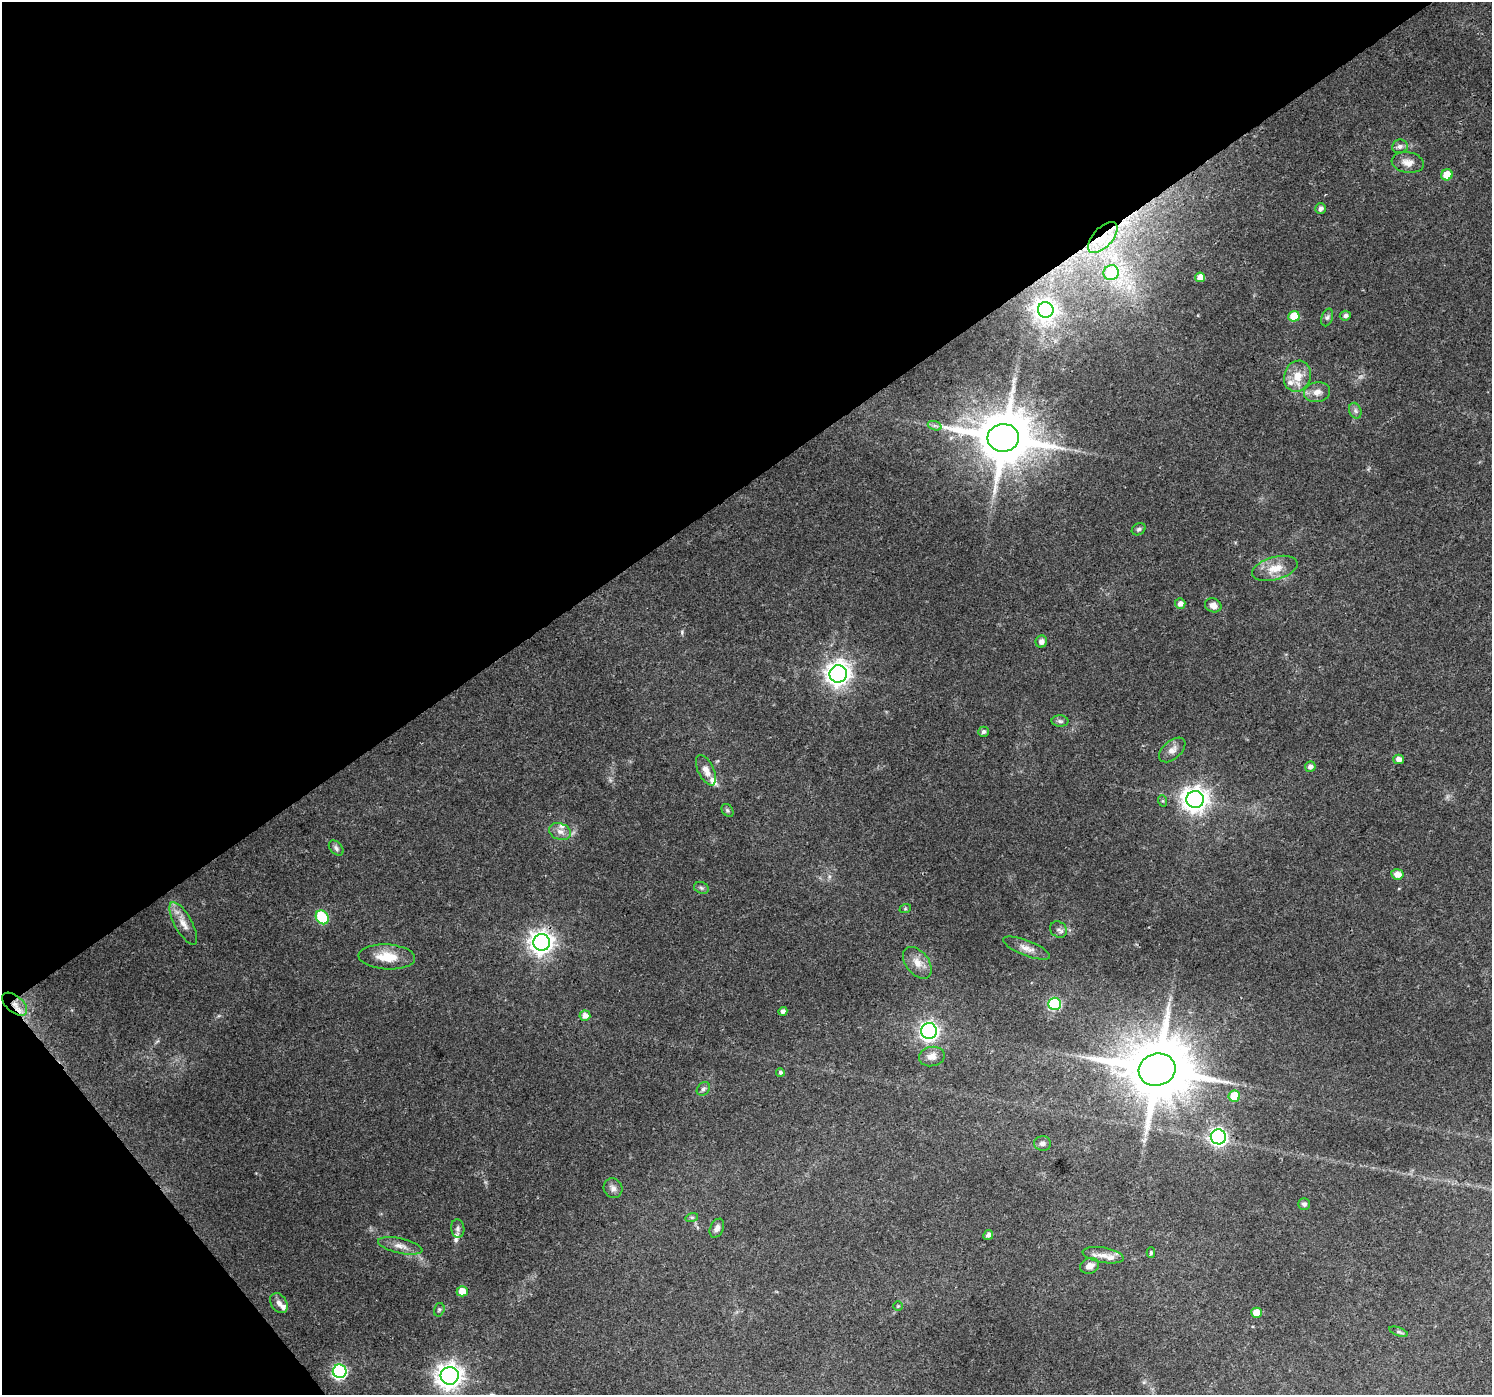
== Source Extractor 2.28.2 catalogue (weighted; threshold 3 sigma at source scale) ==
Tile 5 of 4 x 4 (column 1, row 2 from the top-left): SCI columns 5-1494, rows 2983-4375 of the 5964 x 5900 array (HDU 1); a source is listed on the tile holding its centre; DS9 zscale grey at full resolution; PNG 1494 x 1397 px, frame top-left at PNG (2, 2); each listed source drawn as its Kron ellipse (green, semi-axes under 4 px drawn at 4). Shown black and unused: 38% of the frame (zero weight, under 3 of 4 exposures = <1% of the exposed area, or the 3 px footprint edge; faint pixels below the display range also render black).
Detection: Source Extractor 2.28.2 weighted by HDU 2 'WHT'; one run over the whole footprint, this tile lists its part. Background 0.0882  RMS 0.0054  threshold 0.0245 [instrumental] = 3 sigma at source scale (4.5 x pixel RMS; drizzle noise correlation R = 1.50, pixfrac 1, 0.0396/0.0396 arcsec/px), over >= 5 px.
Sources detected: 80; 1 too faint to see at this stretch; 1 long thin detection or spike segment (spike, bleed or trail) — neither listed nor drawn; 5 inside a brighter listed object's ellipse — not listed separately; the other 73 listed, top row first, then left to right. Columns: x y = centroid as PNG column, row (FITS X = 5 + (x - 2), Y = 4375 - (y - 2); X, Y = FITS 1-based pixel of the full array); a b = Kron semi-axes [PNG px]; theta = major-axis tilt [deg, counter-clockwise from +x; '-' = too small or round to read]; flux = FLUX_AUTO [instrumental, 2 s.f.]
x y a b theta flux
1400 146 8 7 - 1.8
1408 162 16 10 -9 4.7
1447 175 6 5 - 9.1
1320 208 5 5 - 2
1103 237 19 9 47 11
1111 273 8 7 - 26
1200 277 5 4 - 5.4
1046 310 8 7 - 340
1294 316 5 5 - 12
1345 316 5 5 - 1.7
1327 317 9 5 71 1.3
1297 376 16 13 70 9.1
1317 392 13 10 11 4.4
1355 411 8 6 -69 1.7
935 426 7 4 -18 1.3
1003 438 16 14 6 3500
1139 529 7 5 30 1.2
1275 568 23 11 15 9.2
1180 604 5 5 - 3
1213 605 8 7 - 3.4
1041 642 6 5 - 2.4
838 674 9 8 - 410
1060 721 8 5 -2 1.5
984 732 5 5 - 1.6
1172 750 15 9 41 3.7
1399 759 5 5 - 3.6
1310 767 5 5 - 2.6
706 770 16 8 -64 4.5
1195 799 9 8 - 510
1163 801 6 4 -71 0.65
728 810 7 5 -55 0.95
560 832 11 8 -22 3.2
336 848 9 6 -48 1.5
1397 874 6 5 - 4.8
701 888 7 5 -22 1.2
905 909 6 4 19 0.64
322 917 7 6 - 37
183 923 24 8 -61 6.3
1058 930 9 7 -39 1.9
542 942 8 8 - 390
1027 948 25 7 -21 4.5
387 957 28 12 -3 12
917 963 18 11 -51 6.5
15 1004 15 8 -40 5.8
1054 1004 6 6 - 55
783 1011 4 4 - 1.8
585 1016 5 5 - 3.7
929 1031 8 8 - 180
932 1056 13 9 12 4.4
1157 1070 18 16 14 5100
780 1072 4 4 - 1.1
703 1089 7 6 - 1.6
1234 1096 6 5 - 15
1218 1137 7 7 - 160
1042 1143 8 7 - 1.8
613 1188 10 9 - 2.6
1304 1204 6 6 - 1.9
692 1217 6 4 17 0.89
717 1228 10 6 65 2.2
458 1229 9 6 -82 1.8
988 1235 5 4 - 2.1
400 1246 22 7 -12 4.7
1151 1253 5 4 - 1
1103 1255 21 7 -10 4.8
1090 1266 10 7 19 3.8
462 1291 5 5 - 6
279 1303 11 7 -57 2.8
898 1306 5 5 - 0.57
439 1310 7 5 74 1
1257 1313 5 5 - 7.4
1399 1332 10 4 -19 1.1
340 1371 7 7 - 110
450 1376 9 9 - 500
Overlapping masked pixels (flux is a lower limit): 3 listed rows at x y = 1103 237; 542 942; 15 1004